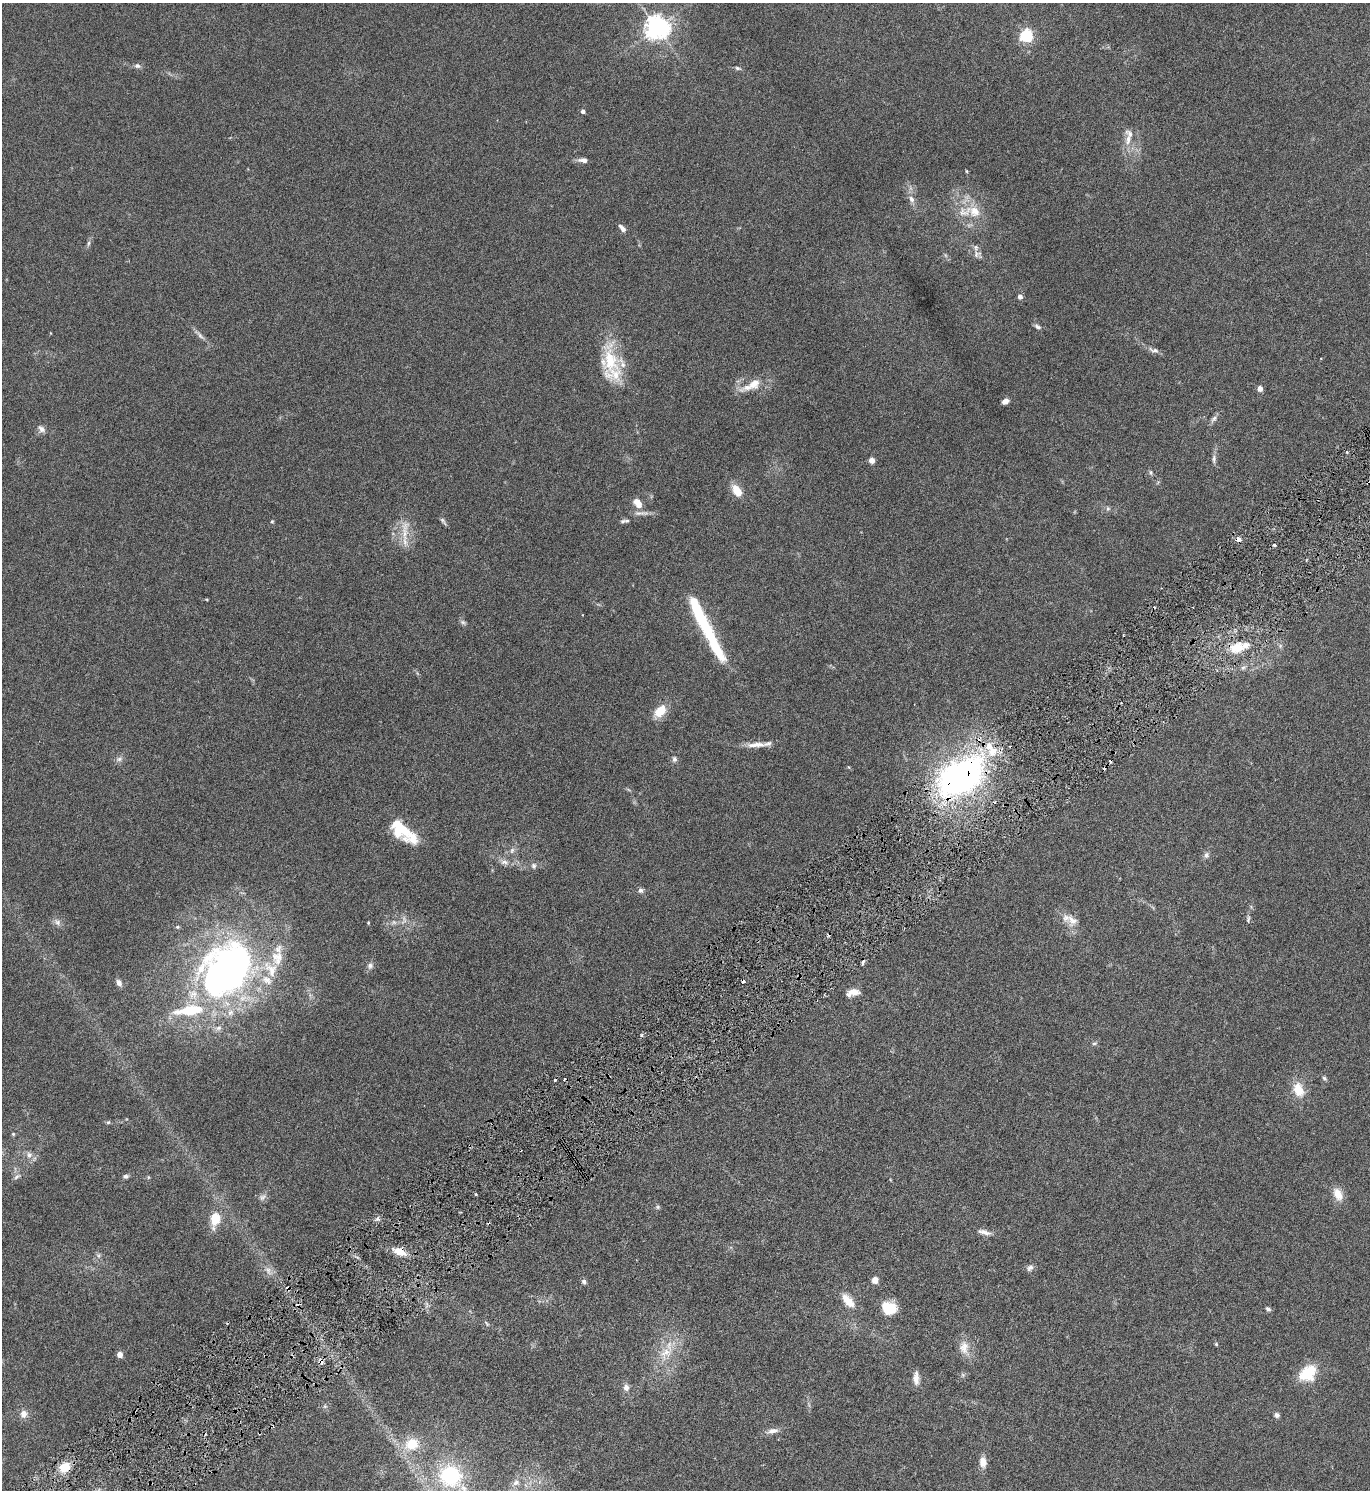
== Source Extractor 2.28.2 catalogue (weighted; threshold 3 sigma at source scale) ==
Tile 7 of 4 x 4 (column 3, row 2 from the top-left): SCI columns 2904-4271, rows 2983-4470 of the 5945 x 5961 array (HDU 1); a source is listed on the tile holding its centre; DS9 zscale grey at full resolution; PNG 1372 x 1492 px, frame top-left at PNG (2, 3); no overlay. Shown black and unused: <1% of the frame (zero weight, under 3 of 6 exposures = <1% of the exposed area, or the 3 px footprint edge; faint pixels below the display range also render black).
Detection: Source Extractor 2.28.2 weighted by HDU 2 'WHT'; one run over the whole footprint, this tile lists its part. Background 0.0303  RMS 0.0036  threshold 0.0148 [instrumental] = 3 sigma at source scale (4.09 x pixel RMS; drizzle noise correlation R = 1.36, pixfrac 0.8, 0.05/0.05 arcsec/px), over >= 5 px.
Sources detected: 141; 1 too faint to see at this stretch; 4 inside a brighter object's white glare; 11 cosmic-ray / hot-pixel residue — not listed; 17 inside a brighter listed object's ellipse — not listed separately; the other 108 listed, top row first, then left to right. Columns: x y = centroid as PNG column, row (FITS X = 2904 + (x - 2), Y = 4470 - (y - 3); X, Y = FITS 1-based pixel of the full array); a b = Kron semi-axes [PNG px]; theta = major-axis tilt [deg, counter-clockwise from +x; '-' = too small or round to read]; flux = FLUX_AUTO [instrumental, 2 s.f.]
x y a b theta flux
657 28 7 7 - 310
1026 36 6 5 - 62
137 66 8 6 -11 1
738 68 9 5 -12 0.69
583 111 4 4 - 1.4
1128 139 18 9 78 3.3
583 160 11 6 -5 1.7
967 171 4 3 - 0.34
912 199 10 7 -69 1.7
965 212 24 16 18 7.2
622 228 11 5 -50 1.3
88 243 8 4 81 0.71
977 254 14 10 -35 1.8
945 255 6 4 -71 0.51
1020 296 5 4 - 1.8
1037 326 10 5 -33 0.88
199 334 19 5 -45 1.6
1154 350 15 7 -16 1.5
610 360 49 21 -90 17
751 385 35 11 26 6.3
1260 388 4 4 - 3.1
1005 401 8 5 30 1.6
1214 418 11 6 38 1.2
41 429 11 7 -40 1.5
1214 459 13 5 90 1.2
872 460 4 4 - 3.9
1151 472 7 5 -74 0.63
737 491 12 7 -57 6.2
637 503 10 7 -51 3.9
1108 508 6 6 - 0.65
641 513 24 6 -1 1.9
272 521 4 4 - 0.37
443 521 13 5 -53 0.76
623 521 8 6 11 0.72
405 532 38 10 87 5.8
1274 545 4 4 - 0.48
697 610 39 10 -67 18
463 622 10 5 -32 0.78
1280 646 7 5 -47 0.72
1237 648 16 12 18 7
1243 668 8 5 39 0.96
660 711 18 11 45 5.2
756 745 27 7 2 3.5
992 751 15 12 73 6.2
119 759 10 6 15 1.1
674 759 8 6 -89 0.92
963 777 26 16 32 170
398 831 23 12 -52 5.7
512 850 8 6 73 1.1
1206 855 9 7 76 1.1
504 862 13 7 -9 1.7
534 866 8 7 - 1
640 890 7 6 - 0.97
1248 919 11 5 83 0.79
404 920 14 7 81 1.7
1072 920 19 14 -39 4.2
57 922 11 8 -36 1.5
394 922 8 7 - 1.1
368 923 4 3 - 0.31
863 962 7 4 72 0.67
370 966 8 8 - 1.2
230 968 66 53 80 130
119 983 9 6 -63 1.3
853 992 15 7 14 3.3
642 1035 5 4 - 0.57
1094 1043 7 4 18 0.56
1324 1078 7 5 -34 0.6
1298 1090 17 12 -67 6.2
108 1122 6 5 - 0.49
13 1134 5 5 - 0.4
29 1155 9 8 - 1.8
125 1176 7 5 -1 0.76
17 1177 11 5 36 1
148 1177 6 4 -72 0.36
476 1194 3 3 - 0.34
1338 1194 15 9 -65 4.6
658 1207 6 5 - 0.56
215 1219 16 9 78 7.5
377 1219 6 4 18 0.7
984 1232 19 6 -15 2
400 1252 15 8 -22 4.4
1030 1268 10 7 47 1.2
268 1271 14 7 -56 2.2
875 1280 5 4 - 6.1
584 1282 7 6 - 0.83
288 1288 7 4 -41 0.67
848 1301 21 9 -50 5
889 1308 15 12 -10 8.1
1268 1309 7 5 -39 0.75
487 1323 8 4 -51 0.55
1216 1344 4 4 - 0.36
964 1347 21 14 -84 4.2
666 1353 23 15 46 7.5
120 1354 4 4 - 3.5
321 1361 9 5 -67 1.1
1308 1373 21 15 40 11
963 1375 6 6 - 0.61
916 1378 17 7 -87 2.4
626 1387 8 7 - 1.6
325 1406 6 5 - 0.59
24 1414 10 9 - 2.1
1277 1415 6 6 - 1
772 1431 17 7 10 2.1
412 1444 19 15 20 8.5
983 1462 12 8 -85 3.1
65 1467 12 10 32 5.5
450 1476 31 28 -33 26
516 1482 10 8 24 1.9
Overlapping masked pixels (flux is a lower limit): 5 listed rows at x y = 963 777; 400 1252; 288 1288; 321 1361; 65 1467